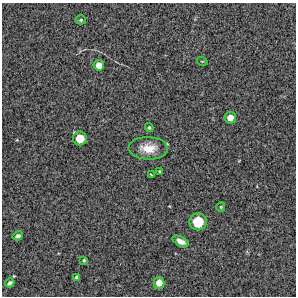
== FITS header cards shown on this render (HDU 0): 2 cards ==
NAXIS1  =                  294 /Length X axis
NAXIS2  =                  294 /Length Y axis

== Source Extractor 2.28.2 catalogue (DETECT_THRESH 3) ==
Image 294 x 294 px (HDU 0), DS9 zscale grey, 1 PNG px = 1 image px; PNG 298 x 298 px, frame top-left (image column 1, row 294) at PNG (2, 3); each listed source drawn as its Kron ellipse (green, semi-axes under 4 px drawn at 4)
Background 14700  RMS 350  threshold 1060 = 3 sigma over >= 5 px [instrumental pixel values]
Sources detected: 17; all 17 listed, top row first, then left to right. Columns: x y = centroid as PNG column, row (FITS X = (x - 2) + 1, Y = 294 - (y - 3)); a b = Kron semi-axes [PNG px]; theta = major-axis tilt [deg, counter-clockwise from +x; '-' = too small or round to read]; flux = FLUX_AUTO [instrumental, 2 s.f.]
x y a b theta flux
81 20 5 4 - 32000
202 61 5 3 - 19000
99 65 5 5 - 200000
230 118 6 5 - 210000
149 128 4 4 - 38000
80 138 7 7 - 380000
148 148 20 11 -2 390000
159 171 4 3 - 25000
151 175 4 2 - 25000
221 207 5 4 - 24000
198 222 8 8 - 610000
18 236 5 4 - 55000
181 241 9 4 -28 140000
84 260 4 3 - 28000
77 277 4 4 - 45000
10 283 5 3 - 52000
159 283 6 5 - 210000